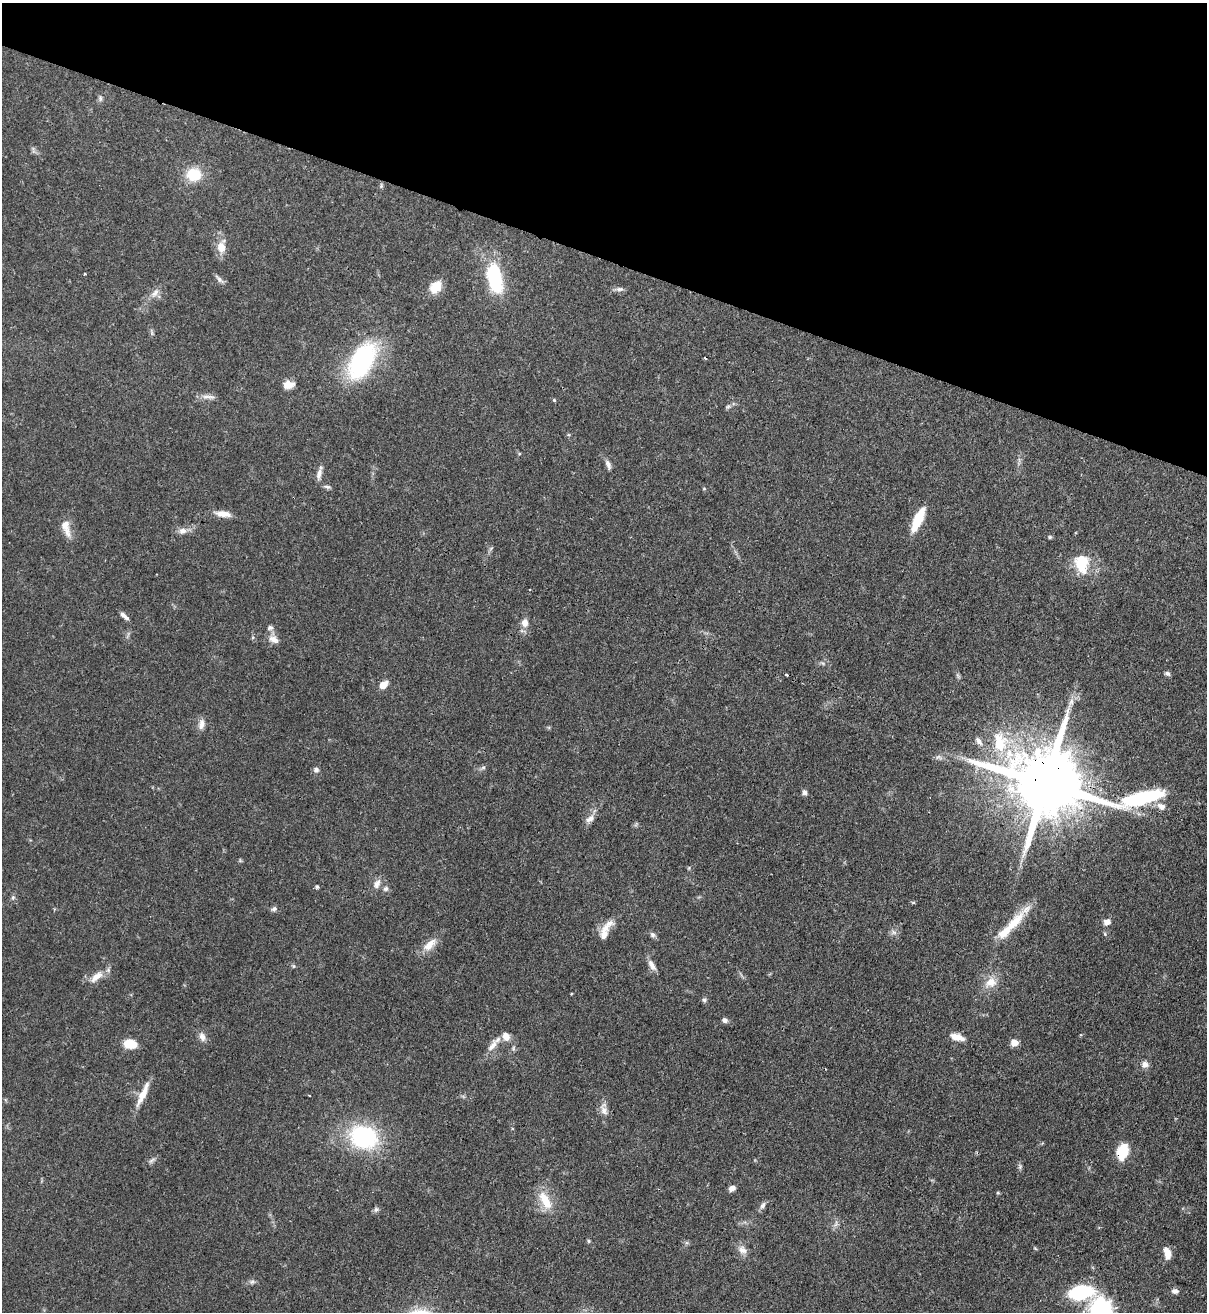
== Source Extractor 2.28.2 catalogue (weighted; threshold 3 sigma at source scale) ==
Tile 2 of 4 x 4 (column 2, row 1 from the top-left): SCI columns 1423-2627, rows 3963-5272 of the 5382 x 5303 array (HDU 1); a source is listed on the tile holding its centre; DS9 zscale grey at full resolution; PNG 1209 x 1314 px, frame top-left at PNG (2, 3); no overlay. Shown black and unused: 20% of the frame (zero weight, under 3 of 4 exposures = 7% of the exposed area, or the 3 px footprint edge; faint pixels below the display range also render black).
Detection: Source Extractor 2.28.2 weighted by HDU 2 'WHT'; one run over the whole footprint, this tile lists its part. Background 0.0772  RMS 0.0038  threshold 0.0173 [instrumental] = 3 sigma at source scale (4.5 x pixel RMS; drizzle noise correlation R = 1.50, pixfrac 1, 0.05/0.05 arcsec/px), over >= 5 px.
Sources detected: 86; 2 cosmic-ray / hot-pixel residue — not listed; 3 inside a brighter listed object's ellipse — not listed separately; the other 81 listed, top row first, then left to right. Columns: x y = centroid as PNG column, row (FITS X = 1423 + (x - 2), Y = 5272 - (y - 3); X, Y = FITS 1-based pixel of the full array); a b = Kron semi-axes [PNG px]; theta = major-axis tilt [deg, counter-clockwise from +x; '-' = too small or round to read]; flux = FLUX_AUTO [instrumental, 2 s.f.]
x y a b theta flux
100 98 8 4 82 0.78
194 174 18 16 -6 9.4
221 247 11 9 -82 4.4
84 274 3 2 - 0.46
495 277 28 13 -77 30
219 279 12 6 -47 1.3
435 287 13 10 49 6.9
620 289 10 6 1 1.3
155 293 14 7 45 2.4
362 361 42 23 59 47
288 385 12 8 8 3.6
210 397 13 5 -3 1.6
554 400 4 4 - 0.43
728 407 7 4 2 0.64
608 464 13 6 -66 1.6
319 474 15 6 74 2
327 487 10 4 -9 0.88
223 514 20 7 -8 3.4
918 519 26 8 65 12
66 528 25 10 -73 4.5
182 531 11 8 8 2.2
1050 537 6 4 21 0.52
491 548 6 4 19 0.57
1081 564 24 17 -82 12
126 617 9 6 -36 1.2
525 623 10 8 -87 2.7
270 628 8 6 24 1.1
273 639 15 9 -28 2.5
1167 673 7 5 -33 0.9
383 685 9 6 37 3.6
201 724 14 8 78 2.4
979 741 10 6 -56 1.8
1000 742 32 21 -83 18
938 757 7 4 19 0.85
483 767 7 4 1 0.68
316 770 7 6 - 1.1
1045 783 31 18 -11 4600
804 792 7 6 - 1
1161 806 11 7 -22 2.4
590 819 13 7 38 2.2
377 884 13 8 66 2.4
317 887 5 4 - 0.56
386 889 8 7 - 1.1
13 897 6 5 - 0.67
274 909 7 6 - 1.1
1107 922 8 7 - 2.2
1012 924 40 13 47 11
606 928 29 9 46 4.8
894 932 8 5 -32 1.1
1105 934 6 3 -72 0.44
653 935 8 6 -44 1.1
430 945 22 10 44 4.7
652 965 16 7 -61 2.4
96 977 22 8 41 4.1
991 982 15 13 34 5
704 1000 6 5 - 0.72
725 1020 7 6 - 1
506 1036 12 8 -58 3.1
202 1037 13 8 -69 2.1
957 1037 15 7 -16 4.3
1014 1042 7 7 - 3
130 1044 11 8 -10 9.2
492 1046 20 8 56 3.4
1145 1064 9 8 - 2
143 1094 34 7 65 5.7
603 1110 14 8 -69 2.5
364 1137 25 20 -20 43
1122 1151 11 8 72 16
152 1160 10 4 39 1
1020 1167 7 4 57 0.68
732 1188 7 5 25 2
545 1200 27 11 -62 7.9
763 1205 10 6 58 1.3
376 1209 8 6 74 0.9
588 1241 6 4 -89 0.49
742 1250 13 10 -44 2.6
1167 1253 14 7 -75 3.9
252 1282 7 5 43 0.87
1175 1291 9 7 0 1.3
1081 1292 18 10 10 34
1101 1310 28 25 85 33
Overlapping masked pixels (flux is a lower limit): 3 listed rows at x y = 1045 783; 1122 1151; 1081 1292
Isophote crosses this tile's border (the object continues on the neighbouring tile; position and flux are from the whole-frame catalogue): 1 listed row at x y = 1101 1310